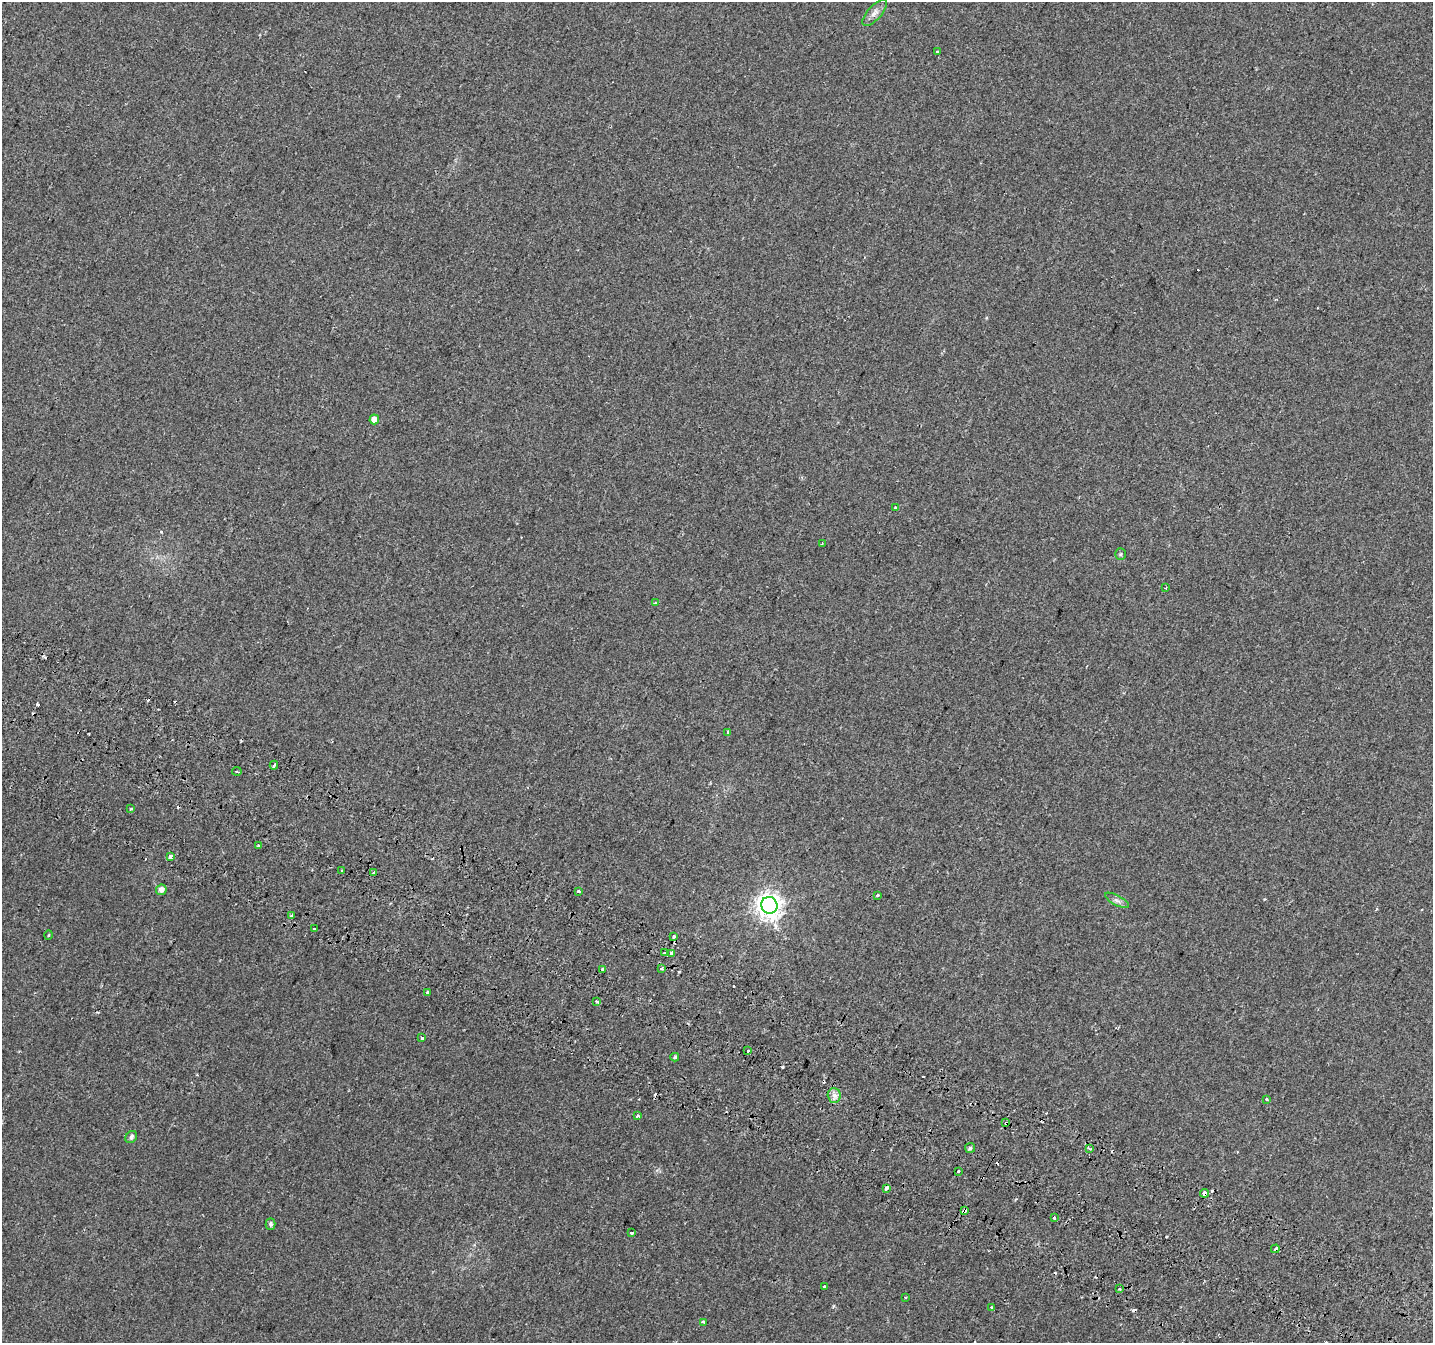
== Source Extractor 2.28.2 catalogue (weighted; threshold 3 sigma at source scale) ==
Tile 6 of 4 x 4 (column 2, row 2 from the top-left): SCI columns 1468-2898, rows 3003-4343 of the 5790 x 5939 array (HDU 1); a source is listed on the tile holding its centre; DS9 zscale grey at full resolution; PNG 1435 x 1345 px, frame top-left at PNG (2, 2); each listed source drawn as its Kron ellipse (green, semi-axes under 4 px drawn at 4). Shown black and unused: <1% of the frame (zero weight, under 2 of 3 exposures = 3% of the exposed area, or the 3 px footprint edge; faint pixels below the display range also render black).
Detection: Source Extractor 2.28.2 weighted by HDU 2 'WHT'; one run over the whole footprint, this tile lists its part. Background 0.0135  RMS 0.0032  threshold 0.0144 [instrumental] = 3 sigma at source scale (4.5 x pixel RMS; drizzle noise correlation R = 1.50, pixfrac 1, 0.0396/0.0396 arcsec/px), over >= 5 px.
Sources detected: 71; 17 cosmic-ray / hot-pixel residue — neither listed nor drawn; the other 54 listed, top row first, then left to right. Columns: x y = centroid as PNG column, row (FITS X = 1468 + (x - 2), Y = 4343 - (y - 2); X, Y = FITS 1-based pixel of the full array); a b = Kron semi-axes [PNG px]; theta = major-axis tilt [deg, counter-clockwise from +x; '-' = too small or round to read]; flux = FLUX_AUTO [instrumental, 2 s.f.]
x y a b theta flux
875 13 16 7 48 1.9
937 52 3 3 - 0.39
374 419 5 5 - 3
895 507 3 3 - 0.87
822 544 4 2 - 0.23
1120 554 6 5 - 0.49
1165 588 3 2 - 0.3
655 603 3 2 - 0.24
728 732 3 3 - 1.3
274 765 4 3 - 3.3
237 771 5 2 - 0.33
131 809 4 3 - 0.35
258 846 3 3 - 0.83
170 857 4 4 - 2.2
342 871 3 3 - 1.1
374 873 3 3 - 3.8
161 890 5 5 - 1.6
579 891 3 3 - 0.55
878 895 4 3 - 1.3
1117 900 13 5 -28 1.1
769 905 8 8 - 280
292 915 3 3 - 0.67
314 928 3 3 - 0.96
48 935 5 3 - 0.28
674 936 3 3 - 1.1
664 953 3 3 - 3.2
671 953 3 3 - 7.5
603 969 4 3 - 2
661 969 3 3 - 2.5
428 992 3 3 - 0.47
597 1001 3 3 - 0.96
422 1038 3 3 - 1.1
747 1051 3 3 - 1.5
675 1057 4 3 - 0.54
834 1095 7 6 - 1.4
1266 1099 4 3 - 0.35
637 1116 3 3 - 1.1
1006 1123 3 3 - 1.2
131 1137 6 5 - 0.88
970 1148 5 5 - 0.63
1089 1149 3 3 - 0.57
959 1171 3 3 - 1.6
886 1188 4 3 - 2.9
1204 1193 4 3 - 1.9
965 1211 4 3 - 3.3
1054 1218 3 3 - 0.89
271 1224 6 5 - 0.76
631 1233 3 3 - 1.8
1275 1249 4 3 - 2.3
824 1287 3 3 - 1.7
1120 1289 3 3 - 1.8
905 1297 2 2 - 0.33
992 1308 4 3 - 1.6
703 1322 4 3 - 0.57
Overlapping masked pixels (flux is a lower limit): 4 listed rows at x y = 1006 1123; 1204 1193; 965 1211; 1275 1249